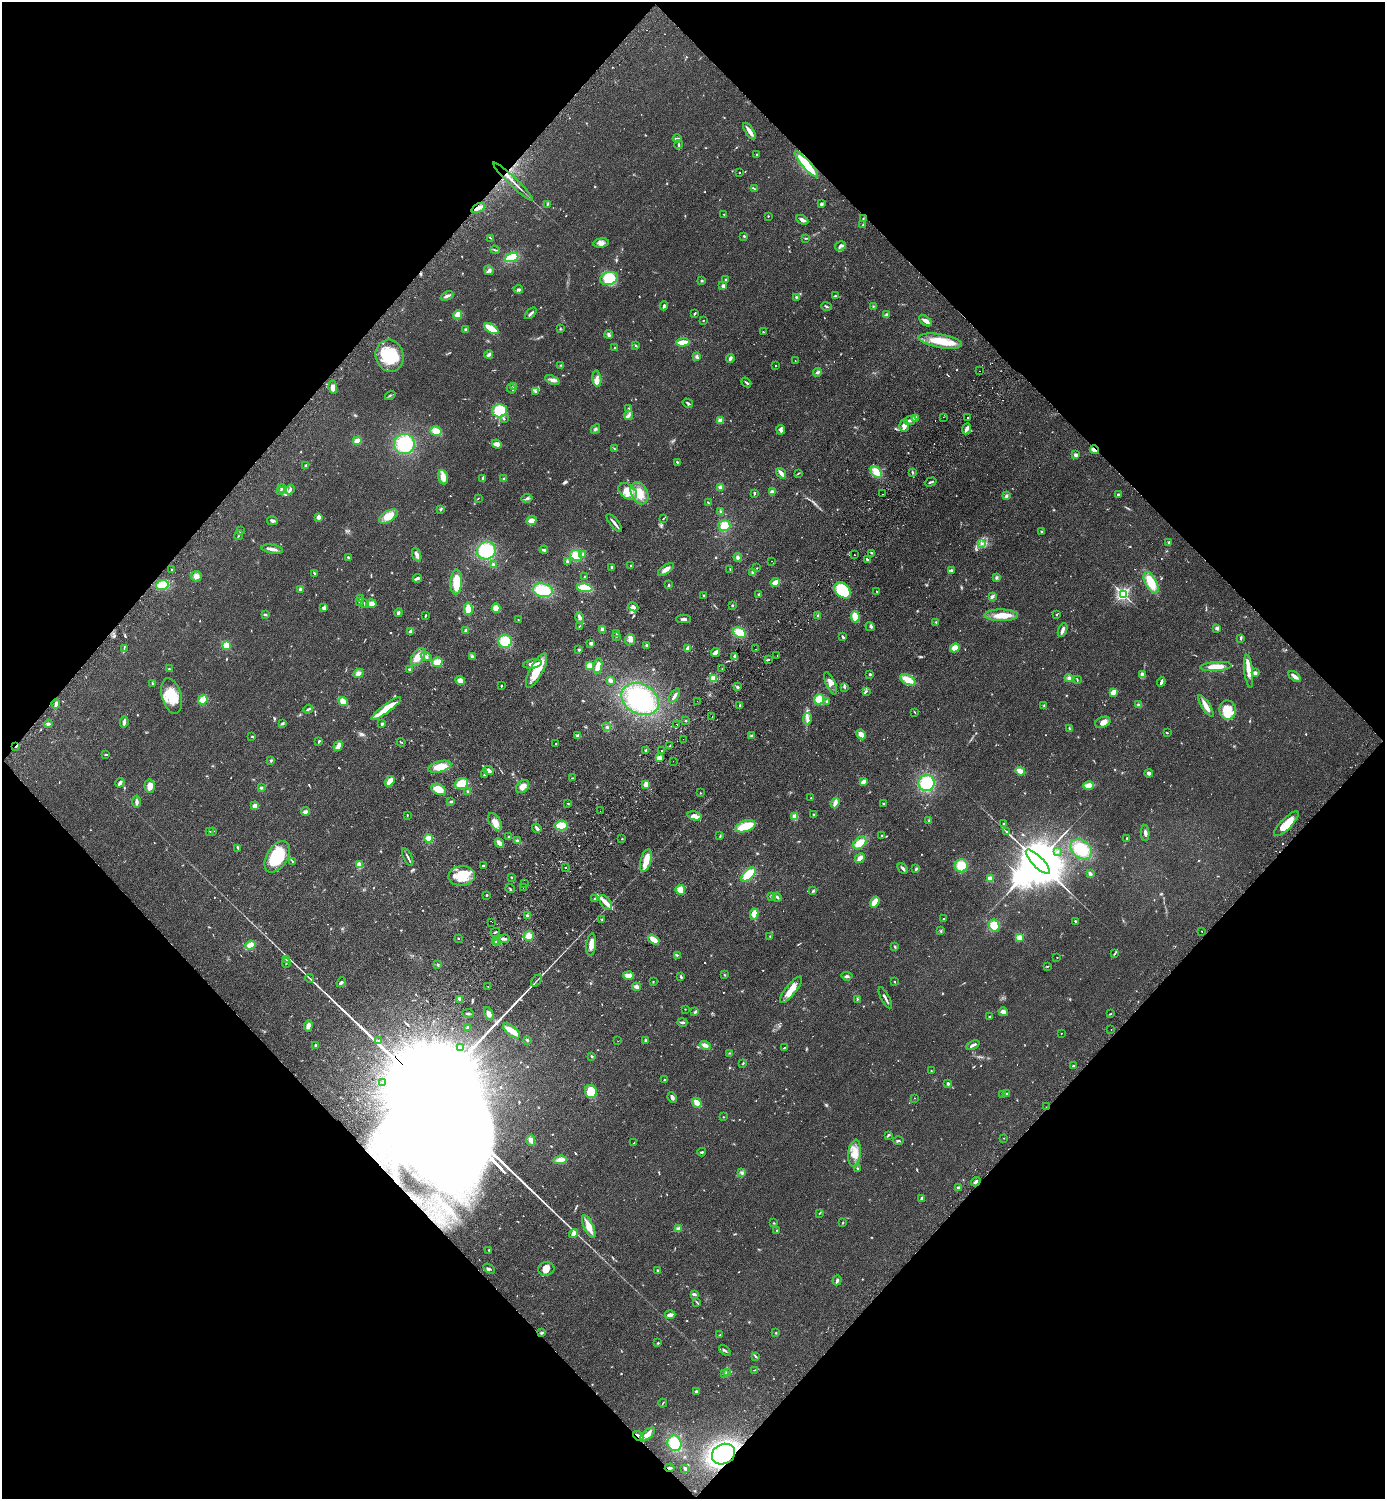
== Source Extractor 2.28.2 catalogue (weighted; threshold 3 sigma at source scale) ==
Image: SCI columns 343-5872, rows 43-6028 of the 6074 x 6069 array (HDU 1 of 3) = the unmasked area's bounding box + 8 px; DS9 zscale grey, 4 x 4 block average (1 PNG px = mean of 4 x 4 image px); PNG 1387 x 1501 px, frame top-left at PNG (2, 2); each listed source drawn as its Kron ellipse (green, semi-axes under 4 px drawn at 4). Shown black and unused: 50% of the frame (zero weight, under 2 of 3 exposures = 3% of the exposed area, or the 3 px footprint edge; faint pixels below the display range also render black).
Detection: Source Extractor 2.28.2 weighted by HDU 2 'WHT'. Background 0.0793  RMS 0.0085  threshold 0.0385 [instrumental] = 3 sigma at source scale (4.5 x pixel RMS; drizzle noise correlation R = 1.50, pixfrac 1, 0.05/0.05 arcsec/px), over >= 5 px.
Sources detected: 924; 14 too faint to see at this stretch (4 x 4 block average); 29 inside a brighter object's white glare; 6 cosmic-ray / hot-pixel residue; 4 long thin detections or spike segments (spike, bleed or trail) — neither listed nor drawn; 17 coinciding with a brighter row at this scale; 47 inside a brighter listed object's ellipse — not listed separately; of the other 807, all 500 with FLUX_AUTO >= 2.85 (the completeness limit of this list) listed and drawn (307 fainter detections not listed), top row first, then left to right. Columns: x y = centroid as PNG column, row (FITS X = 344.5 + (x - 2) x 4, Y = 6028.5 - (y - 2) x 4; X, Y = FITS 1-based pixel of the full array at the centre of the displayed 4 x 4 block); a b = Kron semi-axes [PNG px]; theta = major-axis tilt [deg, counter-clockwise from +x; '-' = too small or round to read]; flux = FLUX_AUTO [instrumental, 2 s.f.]
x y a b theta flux
749 131 9 3 -58 34
677 139 4 2 - 13
679 145 4 2 - 6.6
757 155 2 2 - 7.2
806 164 17 4 -49 180
739 173 2 2 - 7.2
513 182 27 2 -44 30
754 189 4 2 - 5
547 204 2 2 - 4.7
821 204 3 2 - 10
478 208 7 2 27 43
724 214 2 2 - 3.1
768 216 2 2 - 3
863 219 4 2 - 3.7
802 220 6 3 -30 17
863 225 3 2 - 3.5
744 236 3 2 - 4.8
491 238 3 2 - 3.1
806 238 3 2 - 4.5
601 243 8 4 6 24
840 246 6 3 31 12
495 250 5 2 - 5.1
511 258 7 4 21 100
489 270 5 4 - 14
609 278 9 6 20 150
726 280 2 2 - 7.8
702 281 3 2 - 4.4
723 286 2 2 - 78
518 289 4 3 - 12
447 296 7 2 23 16
835 296 3 2 - 4.2
796 297 3 2 - 5.1
664 306 4 2 - 9.5
826 306 5 2 - 8
873 307 3 2 - 3.4
531 313 7 2 45 11
694 314 3 2 - 4.5
887 314 2 2 - 7.7
458 315 4 3 - 50
703 320 2 2 - 9.1
925 321 7 4 -39 20
466 329 3 3 - 7.8
491 329 8 3 -30 86
560 329 2 2 - 4.4
763 332 3 2 - 4.4
609 334 4 3 - 12
940 341 22 6 -10 120
683 342 6 3 3 77
636 346 3 2 - 3.9
615 348 2 2 - 6.3
489 354 4 2 - 16
390 356 16 14 -76 220
697 357 3 3 - 9.6
730 358 4 2 - 15
795 361 2 2 - 2.9
561 365 2 2 - 3.3
776 366 2 2 - 3.3
980 371 2 2 - 3.7
818 372 5 3 - 11
597 379 8 2 -83 17
552 380 7 4 -24 23
746 382 5 2 - 7.8
514 386 3 3 - 8
333 387 6 4 -83 22
511 389 5 2 - 5.1
536 392 4 2 - 5.7
390 395 5 2 - 6.7
688 403 5 2 - 8.2
629 408 2 2 - 4.6
499 411 7 6 - 180
628 415 5 2 - 15
943 417 2 2 - 3.9
915 418 3 2 - 36
967 418 2 2 - 4.2
504 419 4 2 - 4.9
910 420 6 3 23 12
720 421 4 3 - 17
904 426 6 5 - 29
595 429 5 2 - 8.2
966 429 6 2 65 24
781 430 5 3 - 27
436 431 5 4 - 64
357 441 4 3 - 34
404 444 10 10 - 210
497 444 5 4 - 28
615 449 2 2 - 3.3
1094 450 4 3 - 22
1076 455 2 2 - 76
677 462 3 2 - 4.9
306 465 3 2 - 8.9
876 472 6 4 -49 70
913 472 3 2 - 4
781 473 6 2 -54 30
798 473 3 2 - 3.9
443 477 7 4 -73 38
483 479 4 2 - 16
504 479 3 3 - 8.1
931 482 6 2 18 7.9
720 487 2 2 - 23
282 488 4 2 - 7.3
290 489 5 3 - 9
280 490 4 2 - 3.7
628 491 10 7 -37 81
772 492 3 3 - 19
640 493 12 8 -65 81
754 493 2 2 - 9.4
882 494 2 2 - 15
1118 495 3 2 - 9.5
1006 496 4 3 - 8.1
478 498 2 2 - 3.3
527 498 5 2 - 9.1
708 503 3 2 - 9.4
441 510 2 2 - 4
720 511 3 2 - 4.2
389 516 10 5 30 58
318 517 3 2 - 27
664 518 2 2 - 3
273 521 5 3 - 10
531 521 5 4 - 30
614 523 11 2 -51 25
724 525 6 5 - 57
240 530 3 2 - 4.6
1042 532 3 2 - 6.2
239 535 5 2 - 7.1
1168 542 3 2 - 5.4
982 544 3 2 - 7.2
272 549 11 3 -9 25
544 550 4 3 - 8.1
486 551 9 9 - 200
872 553 2 2 - 3.4
583 554 4 3 - 9.9
417 555 7 3 -70 21
576 555 6 5 - 67
854 555 2 2 - 5.3
348 557 3 2 - 6.3
738 557 4 3 - 13
867 560 4 2 - 11
567 561 3 2 - 9.3
772 561 2 2 - 2.9
493 564 2 2 - 9.9
631 565 3 2 - 3.1
612 568 3 2 - 12
757 568 2 2 - 5.9
171 569 2 2 - 4.3
666 569 9 3 35 30
730 569 3 2 - 3.3
951 570 3 2 - 8
314 573 3 2 - 6.8
753 573 3 3 - 16
196 576 5 5 - 19
584 577 3 2 - 5.2
996 577 3 3 - 8.8
417 578 5 2 - 14
456 582 12 6 87 110
775 582 5 3 - 40
1151 583 12 5 -63 100
162 585 6 5 - 88
669 585 3 2 - 7.3
585 588 7 4 -7 110
300 589 4 3 - 11
543 590 10 7 -11 160
842 590 9 6 -41 200
877 592 2 2 - 3.7
759 594 3 2 - 6.6
1123 594 2 2 - 1200
704 595 2 2 - 12
992 597 4 3 - 11
360 598 3 2 - 4.2
360 602 3 3 - 6.4
364 604 3 2 - 3.2
371 604 5 3 - 30
732 605 3 2 - 4.2
633 607 5 3 - 17
324 608 3 3 - 16
496 608 5 3 - 36
468 609 6 4 -90 65
398 613 4 3 - 9.2
265 615 3 2 - 6.2
1001 615 16 5 -1 81
1056 615 2 2 - 3.1
425 616 3 2 - 6.1
818 616 3 3 - 5.6
855 617 6 4 -85 56
580 618 5 3 - 20
683 619 7 3 1 15
518 620 2 2 - 3.7
936 622 2 2 - 3.8
579 626 3 2 - 3
870 627 5 2 - 6.1
1217 628 3 2 - 14
602 629 3 3 - 26
466 630 3 3 - 8.5
1063 630 7 3 67 22
411 631 4 2 - 18
617 633 3 2 - 6.9
739 633 7 5 -27 79
617 636 2 2 - 3.5
843 637 3 2 - 10
1241 638 4 2 - 6.4
630 640 6 5 - 18
505 641 7 6 - 120
591 643 2 2 - 59
226 645 2 2 - 380
646 645 2 2 - 8.4
688 648 3 3 - 30
955 648 5 4 - 49
124 649 3 2 - 3.1
756 649 2 2 - 5.1
579 650 2 2 - 7.4
715 652 5 2 - 32
777 655 2 2 - 14
426 656 6 3 -34 13
418 657 10 5 57 52
472 657 4 3 - 9
735 657 4 2 - 26
768 660 2 2 - 14
437 662 5 5 - 49
532 664 9 4 9 33
589 665 4 3 - 34
598 666 8 4 80 59
1216 666 16 4 4 65
169 669 3 2 - 5.9
409 669 3 2 - 5.7
722 669 2 2 - 4
537 670 19 6 62 140
1249 671 16 3 -83 64
358 673 5 4 - 20
1255 673 2 2 - 19
870 674 3 2 - 5.9
1143 675 3 3 - 30
1295 676 7 3 -39 27
713 678 4 3 - 36
1069 678 4 3 - 11
460 680 5 3 - 27
610 680 3 2 - 17
908 680 8 4 -27 62
1077 680 3 2 - 5.3
1161 682 5 2 - 17
152 683 2 2 - 4.2
831 683 12 4 -66 30
501 686 2 2 - 6.1
737 687 2 2 - 13
845 687 3 2 - 5.6
866 691 4 2 - 6.9
1114 692 4 3 - 44
171 696 18 9 -75 130
675 696 8 3 57 17
640 699 20 15 -28 440
819 699 5 5 - 65
203 700 5 4 - 98
343 701 5 4 - 34
697 701 2 2 - 6.2
827 702 3 2 - 5.2
56 704 4 2 - 15
740 705 2 2 - 7.3
1139 705 4 3 - 9.7
1044 706 2 2 - 3.9
1206 706 12 4 -58 35
386 708 18 4 37 120
308 709 5 2 - 8.5
1228 710 9 8 - 130
914 712 3 2 - 3.5
712 716 2 2 - 6.5
807 719 6 3 80 16
686 720 2 2 - 3.3
124 722 5 2 - 19
1103 722 8 5 22 29
282 723 3 3 - 5.9
48 724 4 2 - 12
382 724 3 3 - 9.3
677 724 2 2 - 3.9
607 727 2 2 - 3.7
1069 729 4 2 - 4.9
1167 733 3 2 - 3.2
861 734 5 3 - 41
578 736 3 2 - 25
752 736 4 3 - 8.6
252 737 2 2 - 6
683 739 2 2 - 3.9
319 741 4 2 - 5.3
401 742 4 2 - 4.6
555 744 2 2 - 12
16 746 2 2 - 8.4
338 746 5 3 - 41
670 746 3 2 - 5.1
646 750 2 2 - 7.4
661 751 2 2 - 2.9
105 754 3 2 - 4.1
659 758 3 3 - 27
271 761 3 2 - 5.4
673 761 2 2 - 6
440 767 12 5 14 91
489 771 5 4 - 18
1020 771 5 3 - 40
1149 773 4 3 - 15
484 775 2 2 - 4.3
573 778 3 2 - 4
390 781 6 3 55 60
863 782 3 2 - 33
120 783 5 2 - 20
462 783 7 5 21 80
927 783 8 8 - 210
646 784 4 3 - 36
150 786 6 5 - 45
523 786 7 5 44 32
1089 786 5 4 - 46
261 788 3 2 - 8
439 789 8 5 -26 60
468 791 3 2 - 4.8
700 793 2 2 - 3.4
811 798 2 2 - 3
137 802 6 3 89 15
451 802 3 2 - 7.7
568 803 3 2 - 3.9
835 803 5 3 - 31
884 804 3 2 - 3.9
255 806 4 3 - 19
306 811 4 4 - 12
600 811 2 2 - 4.4
814 814 2 2 - 3.7
407 815 3 2 - 3.7
694 816 7 4 -14 33
795 817 4 3 - 37
929 820 4 2 - 5.2
495 822 9 5 -59 40
1003 824 2 2 - 3.1
1286 824 16 5 45 97
561 826 6 4 3 94
746 826 10 5 17 120
537 828 5 2 - 20
210 831 2 2 - 4.3
213 831 3 2 - 2.8
1006 831 3 2 - 4.2
1145 833 8 3 -89 14
882 835 2 2 - 3.8
720 836 3 2 - 5.6
509 837 2 2 - 3.2
429 838 4 4 - 43
1127 838 2 2 - 4.4
622 839 2 2 - 3.2
517 841 3 3 - 5.5
499 843 5 3 - 35
860 843 7 5 42 69
238 848 4 2 - 5.7
1081 849 12 9 -39 140
1057 851 2 2 - 3.9
277 857 17 10 58 210
408 857 9 2 -64 11
860 858 5 3 - 26
646 860 11 5 74 67
292 862 3 2 - 3.5
1038 862 16 5 -46 60000
359 865 4 3 - 32
483 866 3 2 - 7.7
961 866 6 6 - 93
566 867 2 2 - 110
903 868 6 2 -48 13
916 869 4 2 - 8.7
1090 873 4 2 - 13
748 874 9 5 42 110
462 876 13 10 5 130
511 877 3 2 - 3.5
990 879 2 2 - 200
525 883 2 2 - 3.3
523 888 2 2 - 5.6
510 889 5 2 - 6
680 890 5 4 - 44
813 891 3 2 - 6
487 895 2 2 - 6.1
771 896 2 2 - 3.1
777 897 4 2 - 9
595 899 3 2 - 5.5
875 902 6 3 57 53
606 903 8 4 -51 30
754 914 5 4 - 48
528 916 3 2 - 20
944 919 2 2 - 4.9
602 920 2 2 - 2.9
1075 921 2 2 - 18
492 922 2 2 - 2.9
994 925 6 5 - 87
941 931 3 2 - 6
1202 931 2 2 - 6.1
495 932 5 2 - 5.1
529 936 5 5 - 42
770 936 2 2 - 3
458 938 2 2 - 2.9
1019 938 2 2 - 250
504 939 6 2 4 15
654 939 6 3 -32 47
496 941 2 2 - 3.4
497 943 2 2 - 5.7
250 945 5 4 - 50
591 945 11 5 83 40
895 947 3 2 - 4.3
1114 954 4 2 - 4.3
677 955 2 2 - 4
1057 957 2 2 - 3
287 959 3 3 - 8.6
286 963 5 2 - 5.1
438 965 3 2 - 4.7
1048 966 2 2 - 3.2
724 975 2 2 - 3.2
629 976 5 4 - 31
847 976 5 3 - 11
681 977 3 2 - 8.6
310 978 4 2 - 3.2
536 981 7 2 48 7.9
341 982 5 2 - 9
653 982 2 2 - 3.5
895 982 2 2 - 3.9
488 987 2 2 - 6.4
637 987 4 3 - 17
791 990 16 5 50 56
885 998 12 2 -62 15
460 999 3 2 - 16
857 1000 2 2 - 3.3
685 1009 2 2 - 3.3
695 1012 3 2 - 5.8
1003 1012 5 4 - 18
468 1013 5 2 - 6.2
489 1014 7 4 -63 20
1110 1014 3 2 - 4.3
989 1017 2 2 - 8.9
682 1022 5 2 - 9.6
308 1026 5 4 - 21
468 1027 2 2 - 3.9
1111 1029 2 2 - 3.8
511 1031 10 4 -39 42
1061 1033 2 2 - 4.9
527 1040 2 2 - 4.7
646 1040 3 2 - 4.8
379 1041 2 2 - 6.1
618 1041 2 2 - 3.2
316 1045 3 2 - 10
705 1045 5 3 - 23
973 1045 7 2 24 18
461 1047 3 3 - 12
784 1048 2 2 - 3.3
729 1053 3 2 - 3.8
591 1056 2 2 - 7
743 1063 2 2 - 4.6
1073 1065 2 2 - 4.1
931 1071 2 2 - 3.7
664 1080 2 2 - 4.7
383 1082 2 2 - 3
948 1084 3 2 - 13
591 1092 6 6 - 150
1002 1094 2 2 - 3.5
1007 1094 2 2 - 7.1
672 1097 5 3 - 14
914 1098 2 2 - 4.3
697 1103 5 3 - 41
1046 1107 2 2 - 4.5
723 1117 2 2 - 3.4
888 1135 3 2 - 7.1
1004 1138 2 2 - 2.9
531 1140 5 3 - 14
898 1141 5 2 - 7.9
634 1143 4 2 - 3.7
702 1152 4 2 - 6.3
855 1153 13 6 84 58
560 1160 7 3 4 34
857 1169 3 2 - 4.2
742 1173 4 2 - 8.8
976 1182 5 2 - 15
958 1187 2 2 - 35
921 1198 3 2 - 6.4
820 1213 3 2 - 3.2
774 1223 2 2 - 3.4
843 1223 3 2 - 3.3
589 1227 12 5 -65 54
678 1229 2 2 - 140
777 1230 2 2 - 3.1
574 1233 5 4 - 21
489 1250 2 2 - 14
489 1268 6 2 -33 7.2
546 1269 8 7 - 39
658 1270 2 2 - 6.4
837 1280 5 3 - 9.2
694 1294 4 3 - 9.6
697 1302 2 2 - 3.1
670 1315 5 2 - 26
542 1333 3 3 - 7.3
776 1333 3 2 - 3.1
720 1335 3 2 - 3.1
658 1343 2 2 - 4
725 1350 6 2 -40 9.5
755 1356 3 2 - 7.1
754 1370 4 2 - 3.1
728 1372 4 2 - 7.6
725 1374 2 2 - 6
696 1391 4 3 - 6.5
663 1403 4 2 - 3.5
647 1434 9 3 42 36
638 1436 6 2 -41 42
674 1443 8 7 - 100
723 1454 12 10 25 1000
670 1468 5 2 - 8.1
684 1468 3 2 - 9.5
Overlapping masked pixels (flux is a lower limit): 8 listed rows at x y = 806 164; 478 208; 1094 450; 16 746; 1046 1107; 638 1436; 723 1454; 670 1468
Diffuse or blended objects may show on this block-average render without a row.